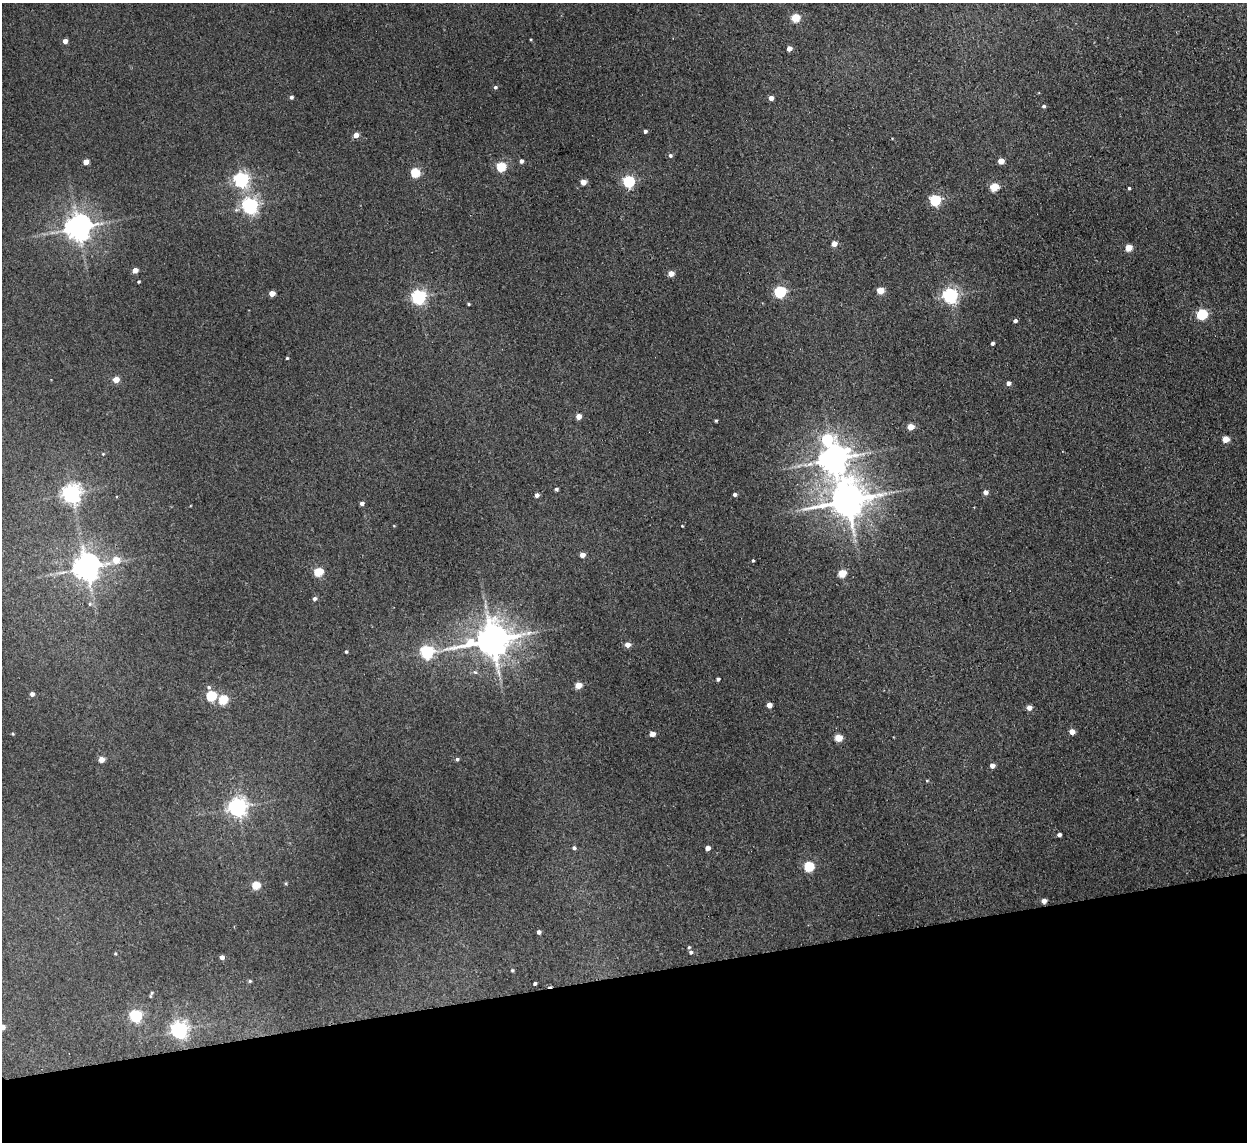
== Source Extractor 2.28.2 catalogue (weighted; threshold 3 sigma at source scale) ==
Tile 14 of 4 x 4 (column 2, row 4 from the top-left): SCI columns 1297-2541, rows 154-1293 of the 5082 x 4980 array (HDU 1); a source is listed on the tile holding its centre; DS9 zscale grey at full resolution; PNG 1249 x 1144 px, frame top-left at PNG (2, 3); no overlay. Shown black and unused: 15% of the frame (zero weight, under 2 of 3 exposures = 3% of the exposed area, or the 3 px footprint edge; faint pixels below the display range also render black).
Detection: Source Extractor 2.28.2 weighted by HDU 2 'WHT'; one run over the whole footprint, this tile lists its part. Background 0.0678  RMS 0.0098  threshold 0.044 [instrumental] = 3 sigma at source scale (4.5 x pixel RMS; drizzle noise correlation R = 1.50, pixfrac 1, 0.05/0.05 arcsec/px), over >= 5 px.
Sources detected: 104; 1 inside a brighter listed object's ellipse — not listed separately; the other 103 listed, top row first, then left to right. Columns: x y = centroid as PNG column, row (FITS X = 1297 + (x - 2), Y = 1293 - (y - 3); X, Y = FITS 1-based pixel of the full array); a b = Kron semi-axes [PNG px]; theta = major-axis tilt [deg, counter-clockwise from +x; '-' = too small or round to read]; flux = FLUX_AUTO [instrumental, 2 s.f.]
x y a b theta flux
795 18 5 5 - 37
65 41 4 4 - 6.3
789 48 4 4 - 7.2
495 87 4 4 - 1.9
291 97 4 4 - 2.4
771 98 4 4 - 5.9
1044 106 5 4 - 1.9
645 131 4 3 - 2.7
356 135 4 4 - 9.8
670 155 5 5 - 2.4
521 161 4 4 - 3.6
1001 161 4 4 - 14
86 162 4 4 - 11
501 167 5 5 - 59
415 173 5 5 - 51
241 180 6 6 - 270
629 181 5 5 - 130
583 182 4 4 - 12
994 187 5 5 - 39
1129 188 3 3 - 1.4
935 200 5 5 - 94
250 206 6 6 - 330
78 227 8 8 - 1200
834 244 4 4 - 9.8
1129 248 5 4 - 19
135 270 4 4 - 9.7
671 273 5 4 - 10
139 282 3 3 - 1.1
880 290 5 4 - 24
780 292 6 5 - 110
272 293 4 4 - 11
950 295 6 6 - 290
418 297 6 6 - 260
468 304 4 3 - 1.1
1202 314 5 5 - 85
1015 321 4 4 - 3
992 343 4 3 - 2.5
287 358 3 3 - 1.1
116 380 5 4 - 13
1008 383 4 4 - 4
579 416 4 4 - 10
716 420 4 3 - 1.3
911 427 5 4 - 17
827 439 7 6 - 74
1225 439 5 4 - 17
103 454 5 4 - 1
833 459 10 9 - 1400
556 489 3 3 - 2
985 492 4 4 - 5.7
71 493 7 7 - 490
735 494 4 4 - 2.6
537 495 4 4 - 3.8
847 500 11 10 - 2600
362 503 4 4 - 3.5
682 526 3 3 - 0.69
582 555 4 4 - 7.1
116 560 6 6 - 14
753 560 3 3 - 2.2
86 567 8 8 - 1200
318 572 5 5 - 45
842 573 5 5 - 34
315 599 4 4 - 3.2
90 604 6 5 - 1.8
492 640 12 9 11 2500
628 645 5 5 - 7.4
346 652 4 3 - 1.3
427 652 6 6 - 180
475 672 6 5 - 2
718 679 4 3 - 2.5
578 685 5 4 - 18
209 687 5 5 - 1.9
32 694 4 4 - 4.2
211 696 5 5 - 75
223 700 5 5 - 48
769 705 4 4 - 8.5
1029 708 5 4 - 7.8
1072 732 4 4 - 10
12 734 4 3 - 1
652 734 4 4 - 8.5
838 738 5 5 - 29
101 759 4 4 - 11
457 759 5 4 - 1.8
992 765 4 4 - 6.4
927 781 5 3 - 0.93
237 807 7 6 - 490
1059 834 4 3 - 3.2
574 848 5 4 - 2.4
708 848 4 4 - 6.5
809 866 5 5 - 70
286 883 5 4 - 1.1
256 885 5 5 - 37
1044 901 4 4 - 6.4
539 932 4 4 - 3.3
691 952 5 5 - 2.1
115 954 4 3 - 0.94
222 957 4 4 - 4.7
512 970 4 4 - 1.2
250 981 5 4 - 1.5
535 983 3 3 - 1.8
151 994 9 3 68 1.6
136 1016 6 5 - 140
2 1027 4 4 - 8.6
179 1030 6 6 - 370
Isophote crosses this tile's border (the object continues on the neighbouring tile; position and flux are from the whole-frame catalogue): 1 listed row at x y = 2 1027